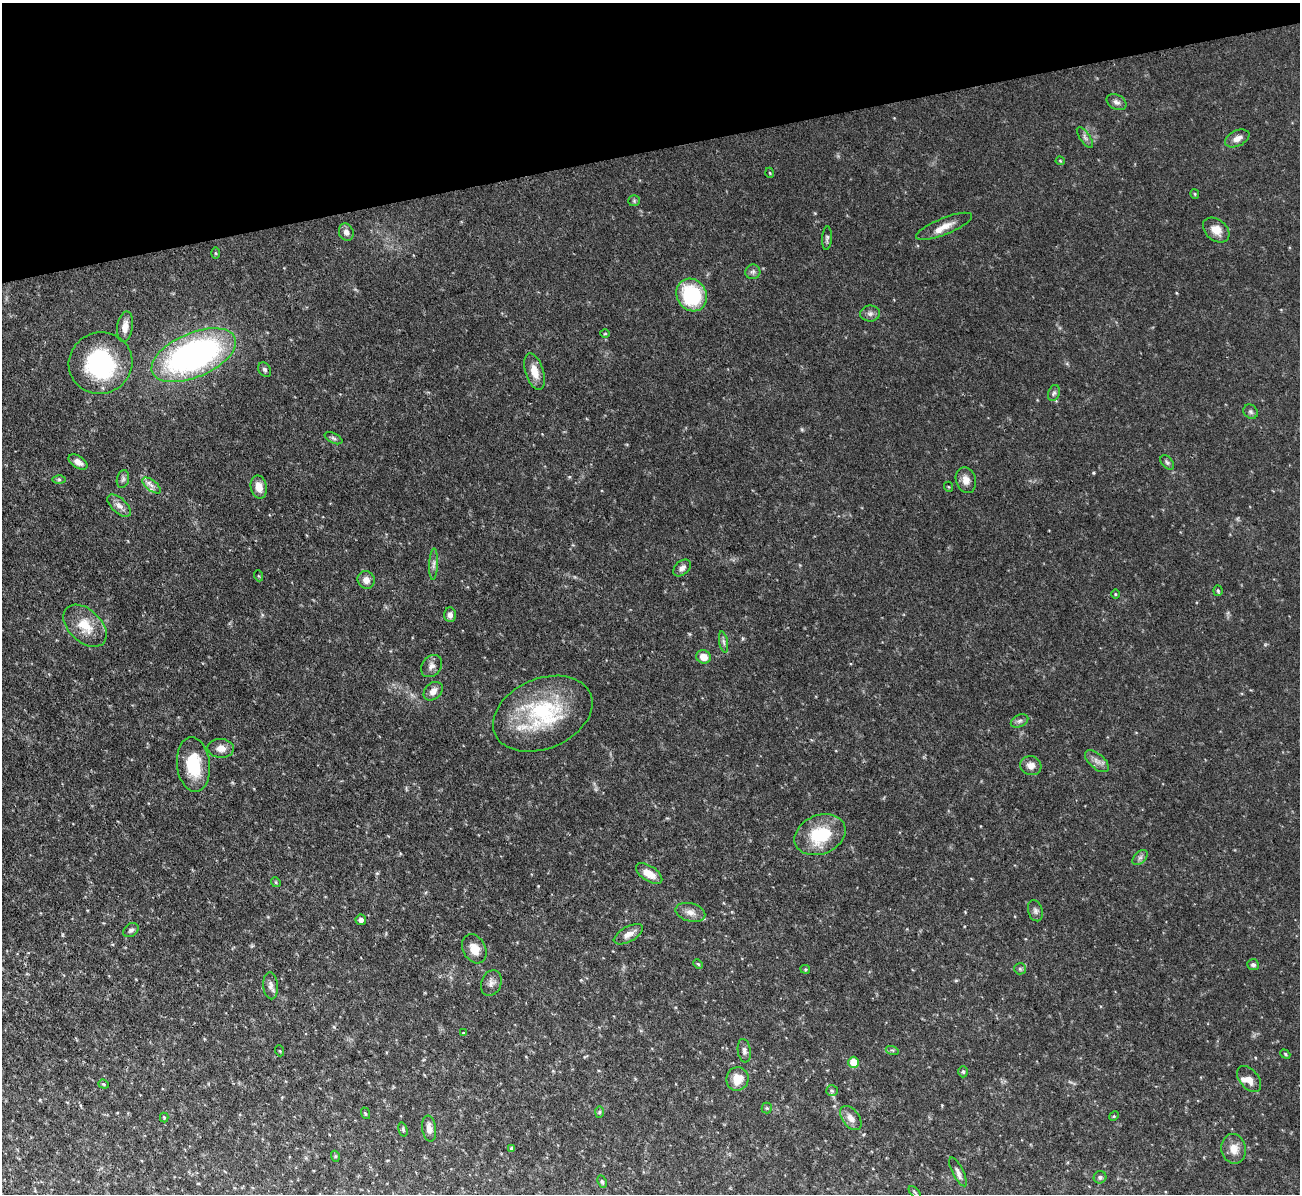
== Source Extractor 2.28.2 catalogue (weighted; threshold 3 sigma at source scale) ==
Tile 3 of 4 x 4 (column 3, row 1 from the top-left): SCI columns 2597-3894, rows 3717-4908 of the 5192 x 5173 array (HDU 1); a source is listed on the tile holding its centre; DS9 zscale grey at full resolution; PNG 1302 x 1196 px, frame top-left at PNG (2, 3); each listed source drawn as its Kron ellipse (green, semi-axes under 4 px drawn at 4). Shown black and unused: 12% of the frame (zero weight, under 3 of 4 exposures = <1% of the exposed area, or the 3 px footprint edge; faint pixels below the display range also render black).
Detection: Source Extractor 2.28.2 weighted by HDU 2 'WHT'; one run over the whole footprint, this tile lists its part. Background 0.103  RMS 0.0052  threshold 0.0233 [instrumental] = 3 sigma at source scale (4.5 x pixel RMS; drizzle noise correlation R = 1.50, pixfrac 1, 0.05/0.05 arcsec/px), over >= 5 px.
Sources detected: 96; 1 inside a brighter object's white glare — neither listed nor drawn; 2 inside a brighter listed object's ellipse — not listed separately; the other 93 listed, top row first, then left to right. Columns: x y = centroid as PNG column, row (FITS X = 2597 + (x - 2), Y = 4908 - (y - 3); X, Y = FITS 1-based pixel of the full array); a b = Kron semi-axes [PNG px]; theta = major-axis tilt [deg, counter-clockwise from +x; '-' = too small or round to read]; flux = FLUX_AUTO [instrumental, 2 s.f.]
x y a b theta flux
1116 102 10 7 -28 1.9
1085 138 12 5 -55 1.6
1237 138 13 7 26 3.3
1060 161 4 4 - 0.5
770 173 5 3 - 0.45
1195 194 5 4 - 0.55
634 201 5 5 - 0.77
944 226 30 8 22 5.7
1216 230 15 10 -40 5.6
346 232 9 7 -66 2.2
827 238 12 5 86 1.2
216 253 6 4 -89 0.53
753 272 7 7 - 1.4
692 295 17 15 -59 36
870 314 10 8 1 2
125 327 15 7 82 5
605 334 5 3 - 0.43
194 355 45 22 23 160
100 363 32 30 21 57
265 370 8 6 -57 1.2
535 372 19 9 -73 6.5
1054 393 8 5 73 1.3
1251 412 8 6 -45 1.3
333 438 9 5 -27 1.2
78 462 10 6 -33 3.2
1167 462 8 5 -49 1.2
59 479 6 4 -1 0.84
123 479 9 6 75 1.3
966 480 13 10 -74 4
152 485 11 5 -39 2.3
259 487 12 8 -78 5.6
949 487 5 3 - 0.45
119 506 14 7 -42 3
434 564 16 4 88 2
682 568 10 7 41 2.4
259 576 5 3 - 0.5
366 580 9 8 - 3.5
1218 591 5 4 - 0.79
1115 594 5 3 - 0.46
450 615 7 6 - 2.1
85 626 25 16 -43 12
724 642 11 4 -79 1.5
704 657 7 6 - 5.5
431 666 12 9 51 2.8
433 691 11 8 44 3.3
543 714 52 35 23 53
1020 721 9 6 27 1.5
221 748 13 9 -2 4.1
1097 761 14 7 -41 3.1
193 764 27 16 -84 21
1031 766 11 9 -18 3.5
820 835 26 19 22 24
1140 857 9 5 44 1.5
649 874 15 7 -33 6.5
276 882 5 4 - 0.63
1035 911 11 7 -73 1.7
690 912 15 9 -15 3.7
361 920 5 5 - 1.9
131 930 8 6 38 1.4
628 934 16 7 29 3.9
474 949 15 11 -62 6.1
698 964 5 4 - 0.6
1253 965 6 5 - 1.3
805 969 5 4 - 0.59
1020 969 6 5 - 0.89
491 983 13 10 69 3.1
271 986 13 7 -85 2.6
463 1033 4 3 - 0.42
892 1050 6 4 -18 0.83
280 1051 5 3 - 0.42
744 1051 12 6 -82 1.9
1285 1054 5 3 - 0.64
854 1062 5 5 - 10
963 1072 5 4 - 0.77
737 1079 12 11 - 8.3
1249 1079 15 9 -50 4
104 1084 5 4 - 0.71
832 1091 6 5 - 0.99
767 1108 5 5 - 0.63
599 1112 6 4 88 0.74
365 1113 6 3 -72 0.54
1114 1116 5 4 - 0.53
164 1117 5 4 - 0.57
851 1118 14 8 -53 3.6
403 1129 7 4 -75 0.79
429 1129 13 7 -82 3.4
512 1148 4 4 - 0.82
1234 1149 15 12 -79 5.8
335 1156 5 3 - 0.51
958 1172 16 5 -63 2.3
1100 1177 6 6 - 1.2
602 1182 6 4 -63 0.77
915 1192 7 3 -45 0.64